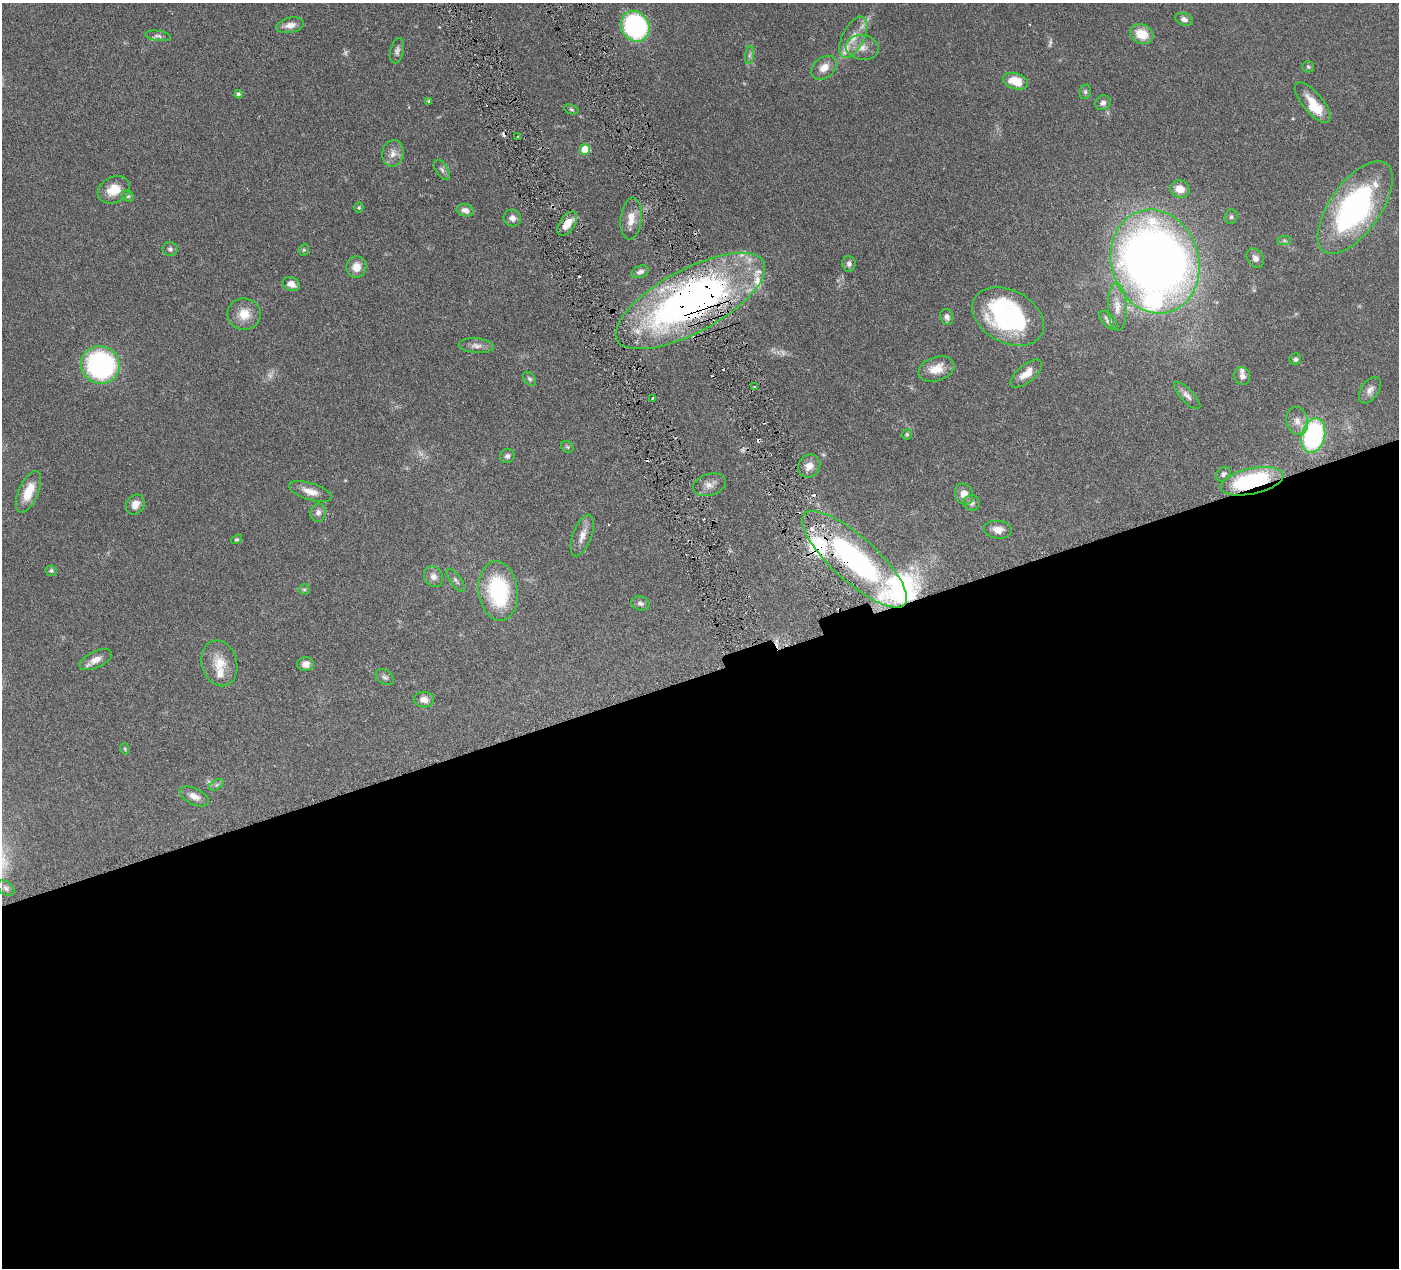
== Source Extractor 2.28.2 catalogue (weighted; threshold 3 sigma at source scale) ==
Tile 15 of 4 x 4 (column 3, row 4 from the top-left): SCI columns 2800-4196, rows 304-1569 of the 5599 x 5543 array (HDU 1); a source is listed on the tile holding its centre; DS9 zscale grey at full resolution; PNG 1401 x 1270 px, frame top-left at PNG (2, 3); each listed source drawn as its Kron ellipse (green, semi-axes under 4 px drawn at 4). Shown black and unused: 47% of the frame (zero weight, under 3 of 6 exposures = <1% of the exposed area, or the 3 px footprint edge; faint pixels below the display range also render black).
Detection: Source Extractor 2.28.2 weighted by HDU 2 'WHT'; one run over the whole footprint, this tile lists its part. Background 0.0864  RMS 0.0036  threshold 0.0149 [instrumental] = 3 sigma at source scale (4.09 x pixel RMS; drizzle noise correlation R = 1.36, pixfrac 0.8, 0.05/0.05 arcsec/px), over >= 5 px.
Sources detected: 116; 5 too faint to see at this stretch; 6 cosmic-ray / hot-pixel residue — neither listed nor drawn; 13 inside a brighter listed object's ellipse — not listed separately; the other 92 listed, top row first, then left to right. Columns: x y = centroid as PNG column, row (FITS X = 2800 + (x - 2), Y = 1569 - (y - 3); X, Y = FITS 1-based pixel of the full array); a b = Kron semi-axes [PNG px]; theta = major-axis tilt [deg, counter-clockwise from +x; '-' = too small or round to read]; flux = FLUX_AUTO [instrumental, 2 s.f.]
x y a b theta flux
1184 19 9 6 -19 1.3
290 25 14 7 12 2.4
635 26 16 14 -59 49
1142 34 12 9 -26 6.5
158 36 13 5 -9 1.1
853 37 22 11 63 5.4
862 47 17 12 -9 3.5
397 51 13 6 76 1.2
750 55 9 4 81 0.82
1308 67 6 5 - 0.54
824 68 14 10 40 3.6
1015 81 13 8 -16 7.1
1085 92 7 5 77 0.75
238 94 4 4 - 0.75
428 101 4 4 - 0.3
1103 103 8 7 - 1.4
1313 103 25 10 -50 5.9
571 109 7 4 -21 0.52
518 137 3 2 - 0.53
585 149 5 5 - 7
393 153 13 10 80 2.7
442 170 11 6 -59 1
1180 189 10 8 -20 3.8
114 190 17 13 26 6.1
128 196 6 5 - 0.58
359 208 5 4 - 0.44
1355 208 54 25 55 74
465 210 9 6 -14 1.8
1231 217 7 6 - 0.75
512 218 9 8 - 1.7
631 219 21 10 84 4.4
567 224 14 7 55 4.7
1284 241 7 4 0 0.71
170 249 7 7 - 0.9
304 250 6 5 - 0.48
1255 258 10 8 -55 1.5
1155 262 52 43 -74 340
849 264 8 6 -86 1.2
356 267 10 10 - 3.9
640 272 9 6 21 1.3
291 284 9 6 -23 2.3
690 301 83 31 28 170
1117 307 24 9 -88 3.9
244 314 17 16 - 5.4
1008 316 38 26 -29 54
947 317 8 6 -72 1.4
1108 320 11 6 -47 1.5
476 346 17 7 -4 1.9
1295 359 6 5 - 0.76
100 365 20 18 -21 61
936 369 18 12 18 5.4
1026 374 19 8 40 4.3
1242 376 9 7 -67 1.6
530 379 8 5 -49 0.76
755 387 4 3 - 0.4
1370 390 15 8 57 2
1187 395 18 6 -46 1.9
653 398 3 2 - 0.4
1297 421 14 10 -78 3
907 434 5 5 - 0.6
1313 435 17 11 76 51
567 447 7 5 -44 0.57
507 456 7 7 - 0.93
809 466 12 10 50 2.9
1223 474 8 6 44 0.98
1252 481 32 13 12 34
710 485 17 10 17 2.5
310 491 22 8 -17 3.6
29 492 22 10 67 6.3
964 494 11 9 -67 2.9
972 503 8 8 - 1.1
135 505 10 8 56 2.8
318 513 9 7 80 1.5
998 530 14 9 -5 2.8
582 535 22 9 69 3.2
237 539 6 4 35 0.48
855 559 67 22 -42 68
51 571 5 5 - 0.52
433 577 11 9 -57 2.1
456 580 14 5 -54 1
304 589 5 5 - 0.54
498 591 30 19 -82 28
640 603 9 7 -14 1.1
96 660 17 8 25 2.9
219 663 23 17 -74 6.7
305 664 8 7 - 2
385 677 10 7 -35 1
424 700 10 8 -6 2.4
125 749 5 3 - 0.36
216 785 8 5 31 0.76
194 796 16 8 -26 2.4
6 888 9 6 -37 0.93
Overlapping masked pixels (flux is a lower limit): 4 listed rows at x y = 567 224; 690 301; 1252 481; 855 559